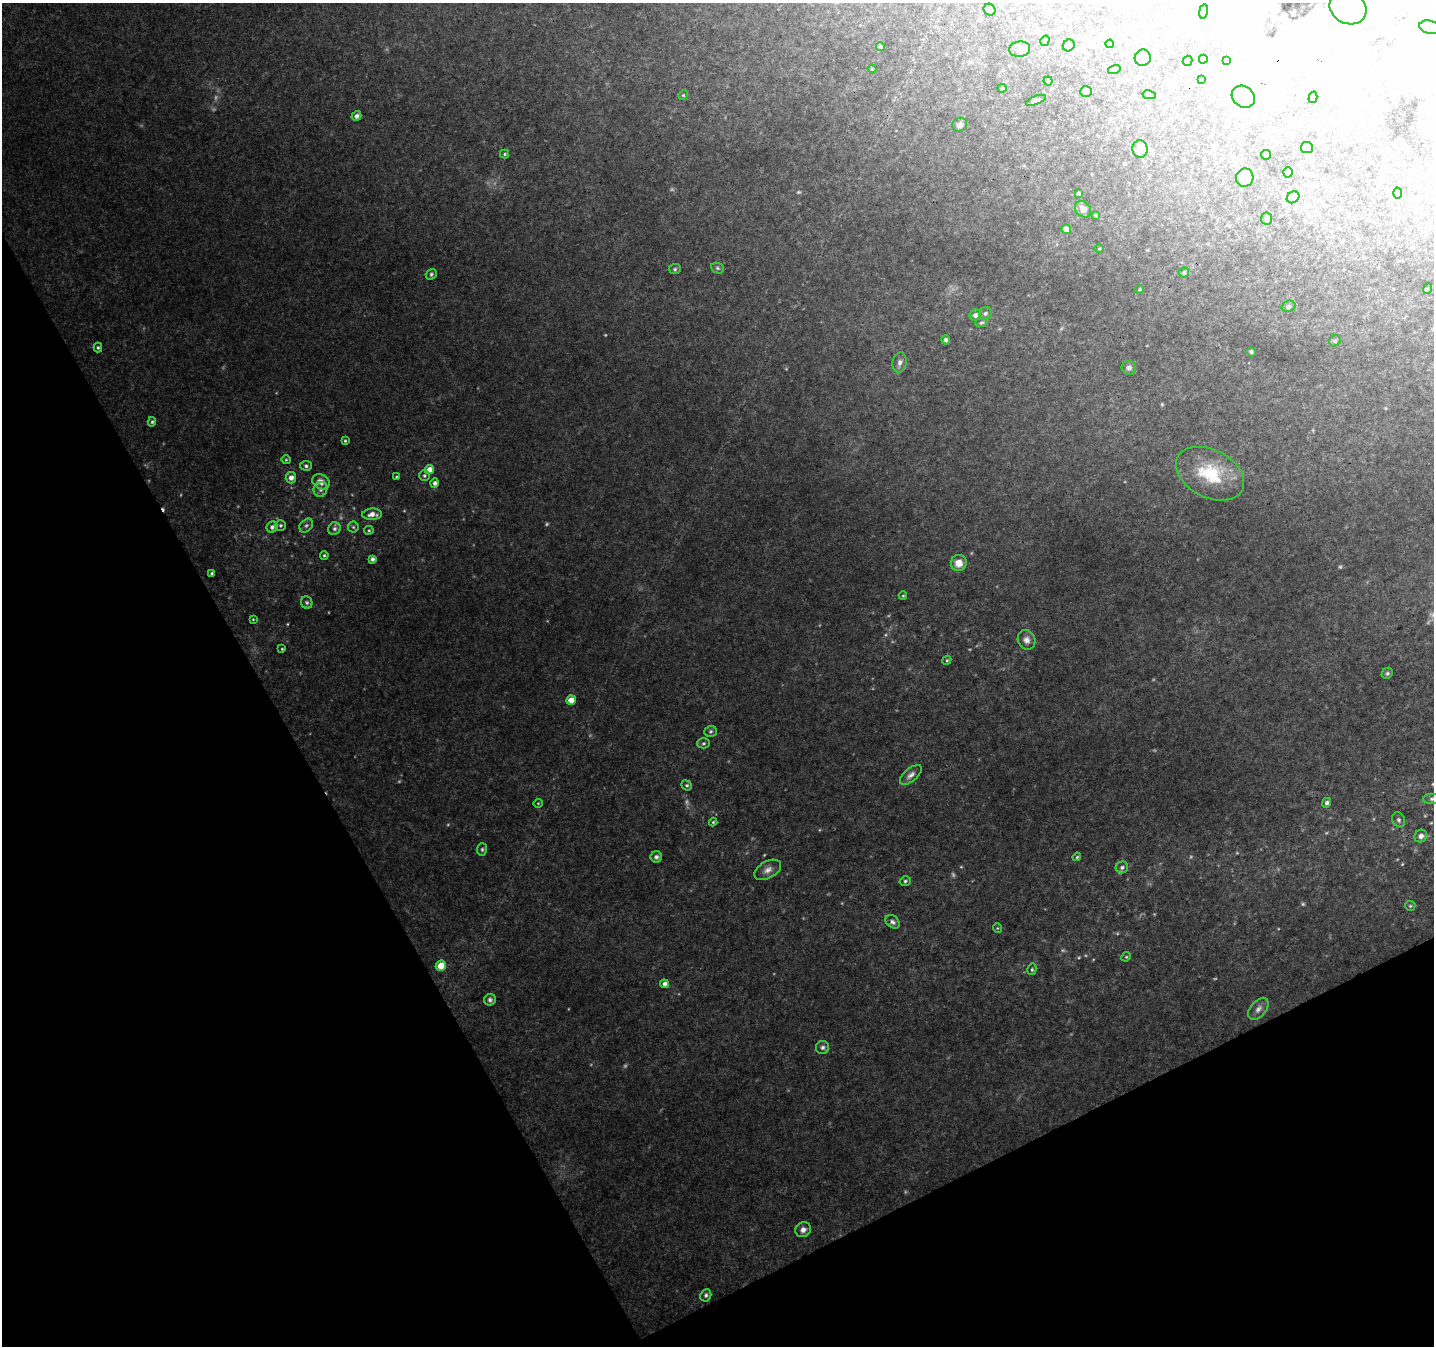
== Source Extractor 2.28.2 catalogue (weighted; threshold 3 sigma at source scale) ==
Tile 14 of 4 x 4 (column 2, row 4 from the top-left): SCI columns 1484-2915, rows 131-1474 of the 5833 x 5694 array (HDU 1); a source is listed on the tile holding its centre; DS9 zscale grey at full resolution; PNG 1436 x 1348 px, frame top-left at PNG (2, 3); each listed source drawn as its Kron ellipse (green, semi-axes under 4 px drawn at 4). Shown black and unused: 27% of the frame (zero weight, under 3 of 4 exposures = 5% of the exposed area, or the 3 px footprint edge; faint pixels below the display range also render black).
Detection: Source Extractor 2.28.2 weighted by HDU 2 'WHT'; one run over the whole footprint, this tile lists its part. Background 0.08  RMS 0.0056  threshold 0.0252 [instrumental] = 3 sigma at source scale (4.5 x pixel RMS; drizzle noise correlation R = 1.50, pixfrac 1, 0.0396/0.0396 arcsec/px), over >= 5 px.
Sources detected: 157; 11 too faint to see at this stretch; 29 inside a brighter object's white glare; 1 cosmic-ray / hot-pixel residue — neither listed nor drawn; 1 inside a brighter listed object's ellipse — not listed separately; the other 115 listed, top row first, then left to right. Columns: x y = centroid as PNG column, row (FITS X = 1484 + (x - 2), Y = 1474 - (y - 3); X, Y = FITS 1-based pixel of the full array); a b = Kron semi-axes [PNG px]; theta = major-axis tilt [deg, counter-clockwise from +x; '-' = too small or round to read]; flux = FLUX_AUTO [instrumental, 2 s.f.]
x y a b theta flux
1348 8 19 16 -28 13
990 10 6 5 - 1.2
1203 11 7 3 81 0.84
1430 27 10 6 -13 2
1045 41 5 4 - 1
1110 44 4 4 - 1.3
1069 45 6 5 - 1.3
880 47 4 4 - 2.1
1020 49 10 7 6 2.8
1143 58 8 8 - 2.3
1203 59 4 4 - 0.9
1226 60 3 2 - 0.48
1188 61 5 5 - 10
872 69 4 4 - 0.65
1114 70 6 4 17 0.85
1201 79 4 3 - 0.52
1048 81 4 4 - 0.76
1002 88 4 4 - 0.58
1086 91 6 5 - 1.7
683 95 5 4 - 0.71
1149 95 7 3 -8 0.65
1243 97 12 10 -36 12
1313 97 6 4 74 0.87
1036 100 10 4 22 1.3
356 116 5 4 - 1.7
960 125 7 6 - 2.3
1307 147 6 5 - 3.3
1140 149 9 7 -78 3.3
505 154 4 4 - 0.68
1266 155 5 4 - 0.67
1288 172 5 5 - 4
1245 178 9 8 - 13
1398 193 5 3 - 0.59
1079 194 4 3 - 1.6
1293 197 7 5 39 1.5
1083 209 9 7 -46 4.2
1096 215 3 3 - 0.72
1267 218 6 5 - 0.93
1066 229 5 4 - 6.5
1099 248 5 3 - 0.56
718 268 7 5 -22 1
675 269 6 5 - 0.91
1184 272 5 5 - 1.2
431 274 6 5 - 1.1
1139 289 4 3 - 0.51
1427 289 5 3 - 0.52
1288 306 7 5 20 1.2
985 313 7 6 - 1.5
975 315 5 5 - 2.3
981 323 6 4 8 0.8
946 340 4 4 - 1.5
1335 341 6 5 - 1
98 348 5 4 - 0.86
1251 352 4 4 - 0.87
900 362 10 7 80 2.3
1129 368 7 7 - 2
152 422 5 4 - 0.95
345 441 3 3 - 0.64
286 460 4 4 - 0.62
306 466 6 5 - 1.2
429 469 5 4 - 5.2
1210 474 36 24 -27 27
424 476 5 5 - 1.1
397 477 4 3 - 0.68
291 478 5 5 - 3.2
321 482 9 7 -31 4.2
435 483 4 4 - 1.9
320 489 8 6 63 2
372 514 10 5 2 3.7
280 525 5 5 - 1.1
306 525 8 5 48 1.4
272 527 6 5 - 2.1
353 527 5 5 - 0.87
334 529 6 6 - 1.4
369 530 5 4 - 0.67
324 555 4 3 - 0.71
372 559 4 4 - 1.7
959 563 8 8 - 6.2
212 573 3 3 - 1.1
903 596 4 4 - 0.52
307 602 6 5 - 1.1
253 619 3 3 - 0.46
1026 640 10 8 -61 3
282 649 3 3 - 0.53
947 660 5 3 - 0.61
1387 673 6 5 - 0.94
571 700 5 4 - 5.9
710 731 6 5 - 0.99
703 743 6 5 - 1.1
911 775 13 6 40 2.6
687 785 5 4 - 0.92
1432 799 9 5 4 1.4
538 803 5 3 - 0.45
1327 803 5 4 - 1.6
1399 820 8 6 -64 1.3
713 822 4 4 - 0.64
1421 836 7 6 - 2.4
482 849 6 5 - 1
656 857 5 5 - 1.4
1077 857 4 3 - 0.62
1122 867 6 6 - 1.4
768 870 14 8 28 3.6
905 881 6 4 17 1
1410 906 5 5 - 0.77
893 922 8 6 -40 1.8
997 928 5 3 - 0.48
1126 957 5 4 - 0.67
441 966 5 5 - 10
1032 969 6 4 76 0.83
664 984 4 4 - 2.2
490 1000 6 5 - 1.4
1258 1009 13 7 50 2.9
823 1047 6 6 - 1.4
803 1230 8 7 - 2.9
706 1295 6 5 - 1.3
Isophote crosses this tile's border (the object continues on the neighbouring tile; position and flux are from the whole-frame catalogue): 1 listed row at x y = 1432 799